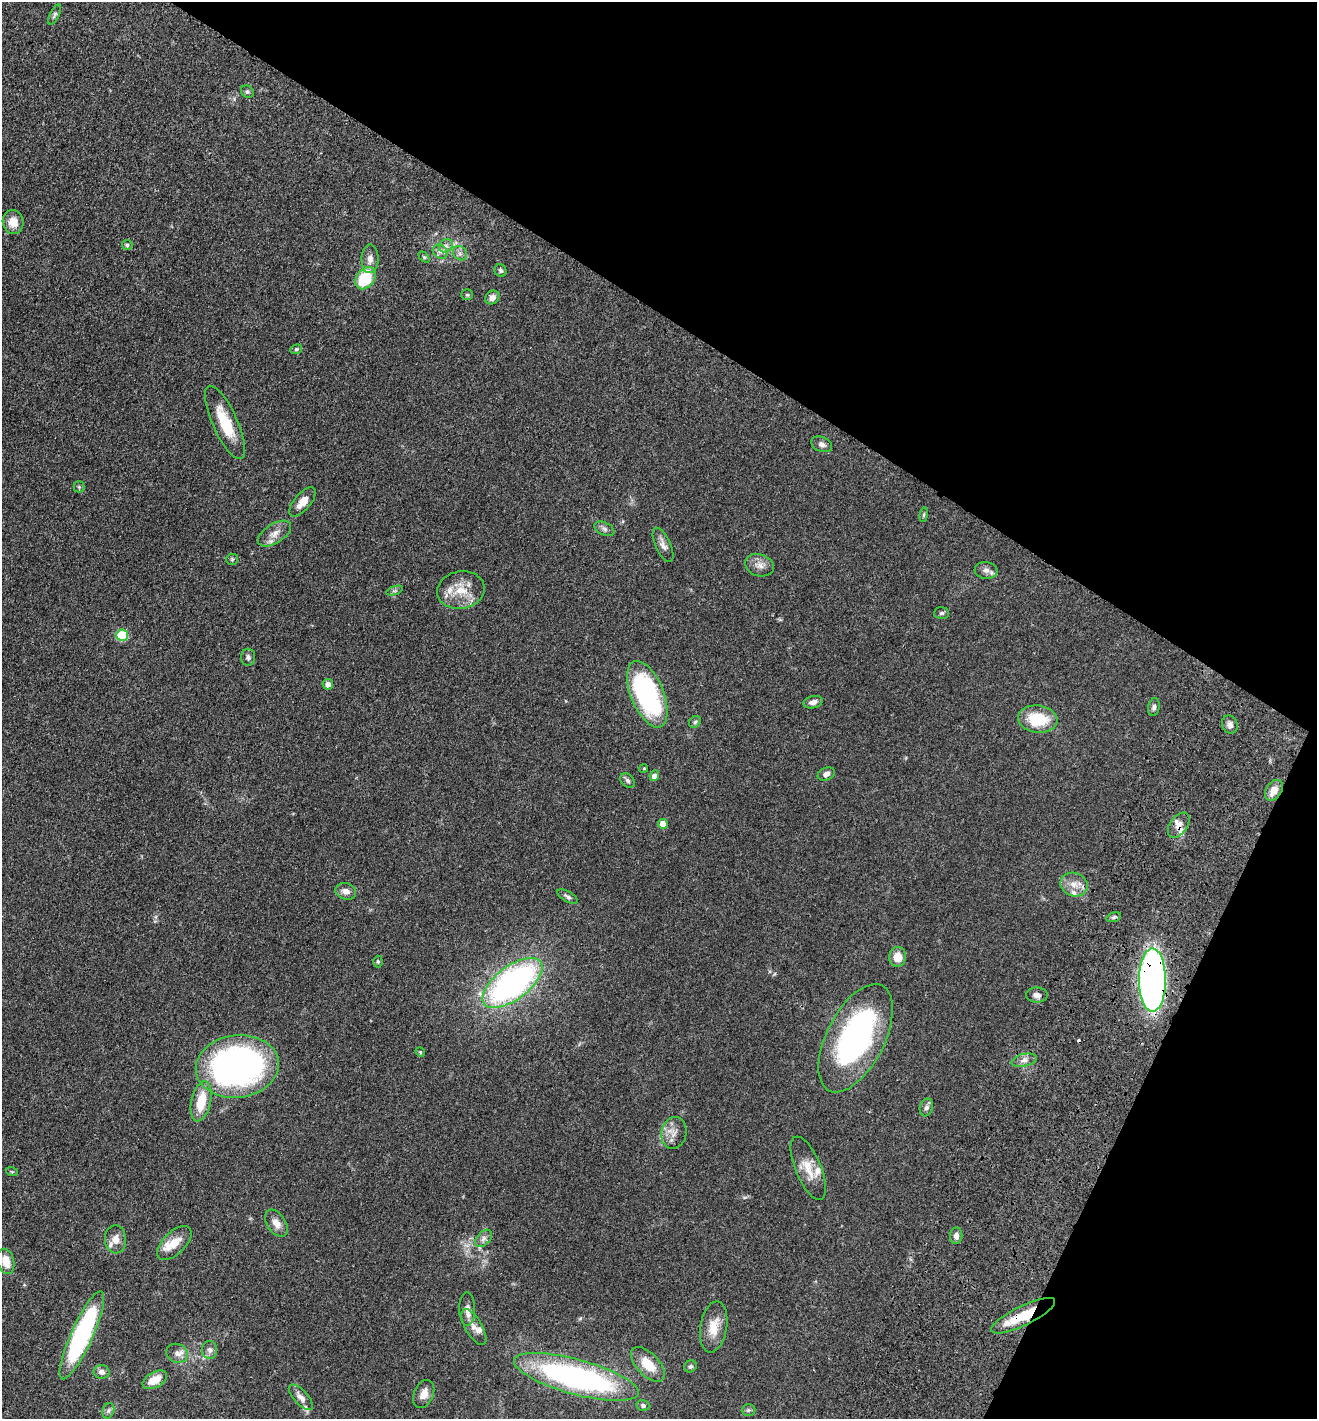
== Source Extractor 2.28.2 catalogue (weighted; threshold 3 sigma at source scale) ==
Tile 8 of 4 x 4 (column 4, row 2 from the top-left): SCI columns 4281-5595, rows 2973-4389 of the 6066 x 6001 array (HDU 1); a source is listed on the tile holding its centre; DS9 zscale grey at full resolution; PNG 1319 x 1421 px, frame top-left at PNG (2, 2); each listed source drawn as its Kron ellipse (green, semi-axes under 4 px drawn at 4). Shown black and unused: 29% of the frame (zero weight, under 3 of 4 exposures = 11% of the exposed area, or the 3 px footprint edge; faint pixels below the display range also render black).
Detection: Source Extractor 2.28.2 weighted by HDU 2 'WHT'; one run over the whole footprint, this tile lists its part. Background 0.0631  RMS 0.0045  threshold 0.0202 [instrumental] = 3 sigma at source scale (4.5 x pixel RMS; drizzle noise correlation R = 1.50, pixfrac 1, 0.05/0.05 arcsec/px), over >= 5 px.
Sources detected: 96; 1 inside a brighter object's white glare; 1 cosmic-ray / hot-pixel residue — neither listed nor drawn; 9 inside a brighter listed object's ellipse — not listed separately; the other 85 listed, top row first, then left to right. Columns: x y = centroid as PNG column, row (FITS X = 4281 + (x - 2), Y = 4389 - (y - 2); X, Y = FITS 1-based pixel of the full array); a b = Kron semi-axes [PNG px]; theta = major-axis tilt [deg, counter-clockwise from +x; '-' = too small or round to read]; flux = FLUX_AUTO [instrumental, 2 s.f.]
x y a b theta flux
55 15 11 5 64 1.1
247 92 7 5 -42 0.84
13 222 12 10 -79 5.2
127 245 5 5 - 0.68
446 246 7 6 - 1.6
440 252 8 6 -41 1.6
460 253 8 6 -46 1.4
424 257 6 4 -45 0.56
370 259 14 8 89 3
500 271 6 5 - 0.96
365 278 12 8 53 20
467 295 6 5 - 0.62
492 297 8 6 37 2.1
296 349 6 4 21 0.66
225 422 40 12 -66 14
822 444 11 7 -22 1.7
79 487 5 5 - 0.64
302 502 18 8 50 4.9
924 515 7 3 82 0.58
604 529 11 6 -26 1.5
274 534 18 9 32 4.1
663 545 18 7 -65 2.5
232 559 6 5 - 0.7
759 565 14 11 -18 3.2
986 570 11 8 -6 2.3
461 590 24 18 9 9.7
395 591 9 4 19 0.76
941 613 7 5 2 0.82
122 635 6 5 - 19
248 657 8 7 - 1.4
328 684 5 5 - 2
647 694 35 16 -68 65
813 702 9 6 14 2.3
1154 707 9 6 78 1.2
1038 719 20 13 -7 16
695 722 6 5 - 0.76
1230 725 9 7 -72 2
644 768 4 3 - 0.37
826 774 9 6 23 1.7
654 776 5 5 - 1.7
628 781 8 6 -45 1.1
1274 790 11 7 56 4.7
663 824 5 5 - 5.3
1179 825 14 8 54 2.8
1074 884 14 11 -19 4.4
346 891 10 8 -17 2.7
568 896 11 5 -30 1.3
1114 917 7 4 16 0.83
898 957 10 8 83 5.5
378 961 6 4 -88 0.63
1152 980 31 13 -90 210
512 983 35 16 37 130
1037 995 11 7 0 2.5
856 1038 59 29 63 95
420 1052 5 4 - 0.56
1024 1060 13 6 13 2.1
237 1066 42 31 7 160
201 1101 20 9 78 12
926 1107 9 6 74 1.4
674 1133 16 12 78 4.1
808 1168 34 12 -67 7.8
12 1172 6 3 -18 0.48
276 1223 15 9 -56 3.5
956 1236 8 6 84 1.8
484 1238 10 6 45 1.7
115 1239 14 10 -87 3.8
174 1243 21 11 44 6.5
6 1261 13 8 -76 6
467 1309 16 8 -90 2.9
1023 1316 35 9 26 15
474 1327 20 8 -59 3.7
714 1327 26 13 80 7.9
82 1335 48 11 66 76
210 1350 9 7 -87 1.8
177 1353 11 9 -24 2.6
648 1364 21 11 -46 8.3
690 1366 6 5 - 0.97
102 1372 8 7 - 2.1
576 1377 64 17 -15 120
155 1380 13 7 29 6.5
424 1394 15 9 66 4.3
301 1397 16 7 -48 3.1
643 1405 6 5 - 1
748 1410 7 5 1 0.83
108 1411 8 5 71 1.1
Overlapping masked pixels (flux is a lower limit): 3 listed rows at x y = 1179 825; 1152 980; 1023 1316